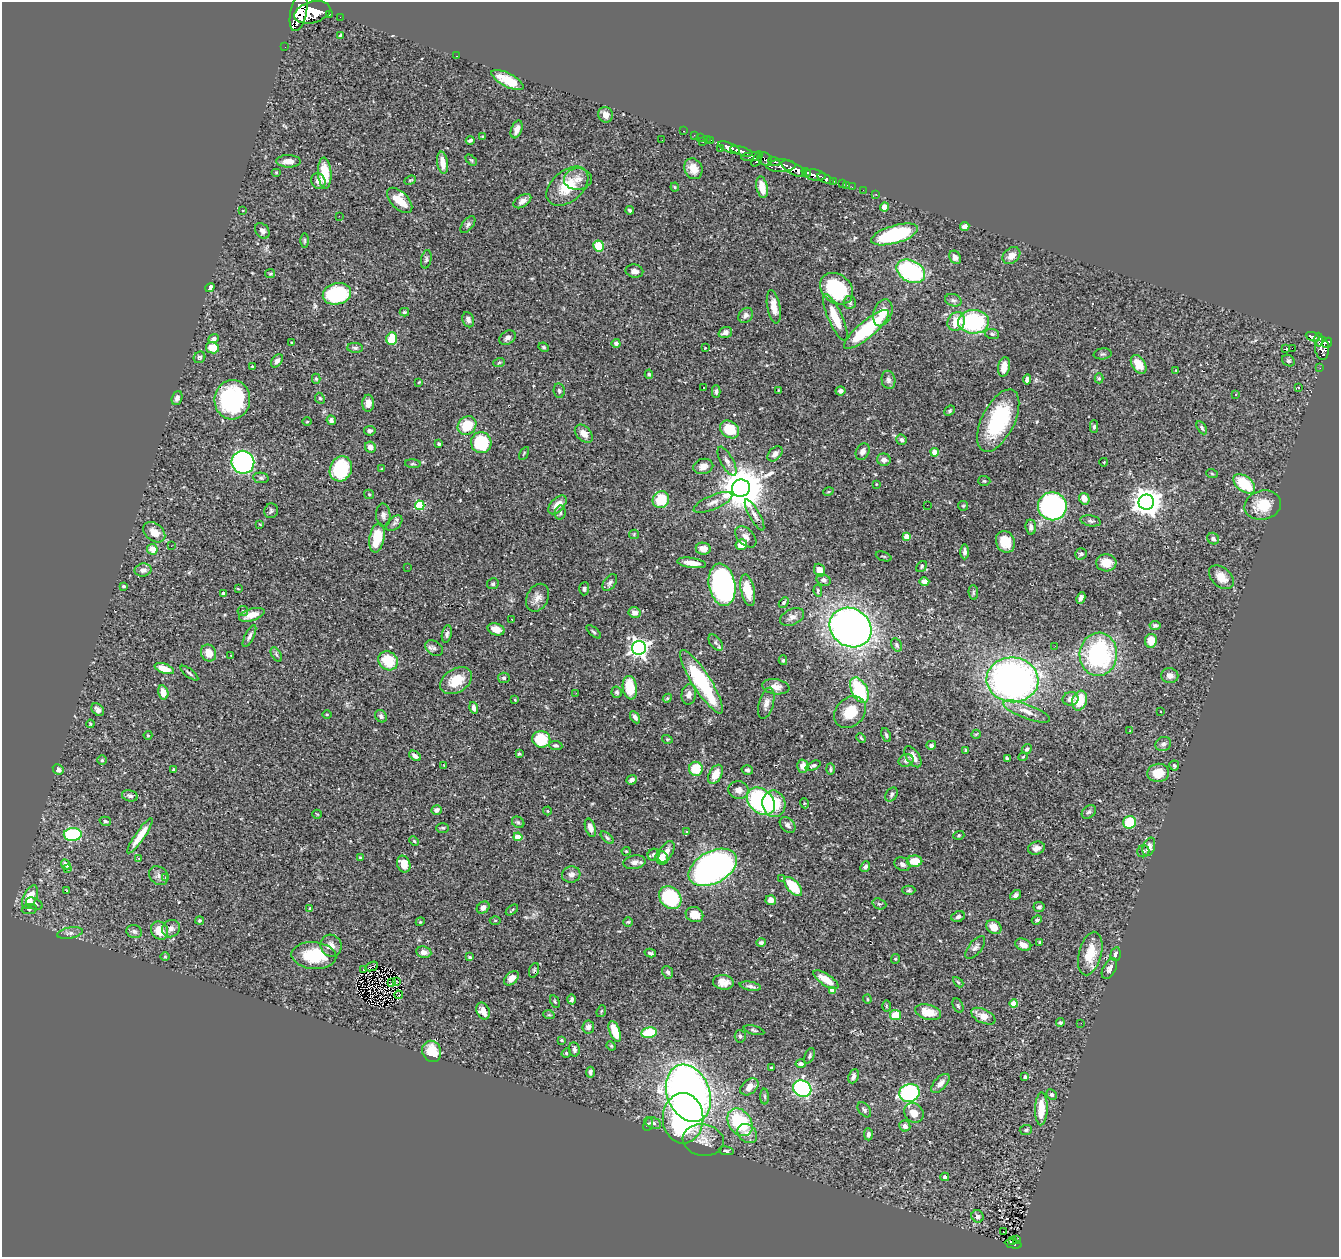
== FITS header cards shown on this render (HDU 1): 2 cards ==
NAXIS1  =                 1337
NAXIS2  =                 1255

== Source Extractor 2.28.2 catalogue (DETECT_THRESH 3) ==
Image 1337 x 1255 px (HDU 1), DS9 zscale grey, 1 PNG px = 1 image px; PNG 1341 x 1259 px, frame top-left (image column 1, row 1255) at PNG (2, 2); each listed source drawn as its Kron ellipse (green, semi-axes under 4 px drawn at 4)
Background 0.794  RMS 0.028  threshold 0.0855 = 3 sigma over >= 5 px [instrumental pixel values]
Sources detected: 450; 2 with non-positive FLUX_AUTO (blend fragments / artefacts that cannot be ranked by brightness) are neither listed nor drawn; the other 448 listed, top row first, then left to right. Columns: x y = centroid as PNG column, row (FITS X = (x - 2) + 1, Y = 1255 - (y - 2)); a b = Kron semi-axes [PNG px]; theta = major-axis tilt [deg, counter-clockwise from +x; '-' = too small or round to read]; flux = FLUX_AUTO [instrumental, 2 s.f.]
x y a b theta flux
299 12 19 8 78 5700
312 12 18 10 15 7100
329 14 3 3 - 100
340 17 2 2 - 11
340 35 3 2 - 1.7
285 47 2 2 - 9.1
456 56 3 2 - 2.5
508 80 18 7 -27 45
605 115 8 7 - 11
517 129 9 5 70 12
684 131 3 2 - 23
694 135 2 2 - 12
482 136 3 3 - 2
700 137 2 2 - 12
707 139 2 2 - 17
470 140 4 3 - 4
662 140 2 2 - 1.1
710 140 3 2 - 26
703 142 2 2 - 45
729 148 12 4 -21 1800
720 149 3 2 - 22
741 151 12 3 -17 1400
751 157 10 4 6 620
757 159 8 3 61 640
765 159 8 6 -39 520
471 160 7 4 -43 2.4
288 161 12 6 -1 16
774 161 6 3 -22 490
443 163 11 5 -82 20
781 166 14 6 2 1600
693 169 11 8 -65 19
794 169 14 5 -28 3100
276 172 5 3 - 1.6
806 172 5 3 - 510
325 173 15 6 -87 62
815 175 11 5 -8 1700
578 179 14 11 3 16
826 179 9 4 -25 380
410 180 6 3 22 1.9
318 181 8 7 - 9.2
833 181 3 3 - 130
842 184 4 3 - 59
847 185 2 2 - 1.6
567 186 24 15 40 62
675 187 4 4 - 1.9
762 187 11 5 -78 28
852 187 2 2 - 11
863 190 2 2 - 7.2
876 194 2 2 - 6.8
400 200 15 8 -45 40
522 201 10 6 32 9.1
884 207 4 4 - 15
243 210 3 2 - 1.7
630 210 4 3 - 3.7
339 216 2 2 - 28
468 225 10 5 51 5.5
965 227 5 4 - 11
262 231 8 6 -50 7.1
895 234 24 9 16 150
305 240 7 3 -90 2.4
599 246 5 5 - 50
1011 256 10 7 40 17
955 257 7 5 -59 8
426 259 9 5 79 4.3
634 271 9 6 -11 9
911 271 15 10 -28 230
270 274 5 4 - 2.1
210 288 5 4 - 11
837 289 18 14 -40 140
337 294 14 10 12 160
953 300 8 6 -18 5.1
850 302 6 6 - 4.3
774 307 17 6 -80 19
404 312 4 3 - 2.8
883 313 14 9 70 28
746 315 8 6 46 7.6
835 318 25 7 -66 50
468 320 8 5 -70 6
956 322 10 8 57 38
973 322 15 12 -2 180
866 329 29 8 40 160
725 332 7 5 19 9.1
992 334 7 5 -11 4.2
1313 337 7 3 -20 210
507 338 9 6 33 8.2
214 339 5 4 - 5.2
392 339 6 5 - 52
1319 340 7 3 88 280
292 343 3 2 - 1.9
616 343 4 4 - 4.9
1327 343 5 4 - 540
544 347 5 3 - 2.5
212 348 6 5 - 34
355 348 8 5 -2 4.4
705 348 2 2 - 1.1
1292 348 2 2 - 520
1322 348 12 7 -86 780
1285 349 3 3 - 62
1103 354 9 5 7 3.6
199 357 6 5 - 3.3
277 361 7 5 51 6.9
1288 361 7 5 -35 3.2
499 363 6 3 20 2.2
1139 364 10 6 -57 25
252 367 4 3 - 2.5
1004 367 10 6 78 19
1320 368 2 2 - 6.6
1176 370 3 2 - 1.2
649 374 4 4 - 2.4
1099 378 5 4 - 3.1
316 379 5 4 - 3.3
1027 379 5 4 - 6.4
888 380 9 6 -78 7.3
419 382 4 3 - 1.4
704 388 3 2 - 2.4
1298 388 3 2 - 2.3
778 390 4 2 - 1.3
559 391 7 5 -82 3.7
716 391 6 3 90 3.9
840 391 5 4 - 6.1
1235 394 2 2 - 1.7
177 398 7 5 71 7.8
320 398 6 4 -65 3
232 400 20 18 84 200
368 403 8 6 87 14
950 411 6 4 41 3.4
331 420 5 4 - 5.3
998 421 34 16 63 160
307 422 5 3 - 1.7
467 425 10 8 47 55
1094 427 6 4 89 3.6
1202 428 7 4 -61 3.6
730 429 10 8 -38 50
370 431 6 4 9 5.2
584 434 10 7 -45 17
901 440 5 5 - 5.6
481 443 10 10 - 110
439 444 4 3 - 3.3
370 447 6 5 - 11
863 452 9 6 60 9.3
935 452 4 4 - 42
524 453 7 3 57 1.9
775 454 9 6 44 10
884 460 7 6 - 11
727 461 16 6 -62 9.9
243 462 11 11 - 550
1104 462 4 3 - 1.4
413 464 8 3 -4 2.5
703 466 10 7 13 12
341 469 13 11 65 130
382 469 4 3 - 1.7
1212 474 6 3 -20 2
261 478 8 5 -10 3.8
984 481 6 5 - 2.7
876 484 3 3 - 1.6
1244 484 12 7 -38 73
741 488 9 8 - 7700
828 492 5 3 - 1.7
369 494 5 4 - 2.2
1084 499 6 5 - 20
661 500 9 8 - 67
713 502 21 7 23 15
1146 502 8 7 - 2500
420 505 5 4 - 100
557 505 11 6 47 18
927 505 2 2 - 2.4
1263 505 18 14 15 50
963 506 5 5 - 2.3
1052 506 14 14 - 350
271 511 7 6 - 4.4
560 513 7 5 79 3.9
383 515 12 7 -87 8.2
755 515 18 5 -61 8.9
1091 521 10 5 -10 4.6
394 523 9 6 44 5.9
260 524 4 3 - 1.6
1031 527 7 5 -85 7.1
154 532 12 8 -37 23
634 534 5 4 - 2
746 537 13 8 -46 11
907 537 4 4 - 33
377 538 15 7 80 63
1213 539 6 5 - 5.3
1005 542 11 9 -67 38
741 544 6 5 - 22
171 546 2 2 - 3
152 549 5 5 - 19
703 549 7 6 - 16
965 552 7 4 89 5.9
1081 554 6 5 - 5.8
884 556 8 2 -21 2.1
692 563 15 5 -8 19
1106 563 10 8 -4 25
922 566 6 4 53 3.4
407 567 3 2 - 3.2
143 570 8 6 11 8.4
820 570 7 5 -68 19
1221 577 14 9 -42 25
824 580 7 5 -27 6.6
924 582 5 4 - 11
610 583 9 5 53 5.3
493 584 6 5 - 3.3
722 585 21 13 -80 480
124 586 4 3 - 2.6
238 589 3 2 - 1.4
584 589 6 5 - 4.2
748 590 16 7 -77 45
818 591 6 4 -84 3
973 592 7 4 -85 3.4
224 594 4 4 - 6.6
537 598 14 11 65 15
1081 598 6 4 63 7.3
784 603 6 4 51 2.6
243 611 5 5 - 3.4
635 612 6 5 - 12
252 615 13 6 18 23
792 617 13 8 24 11
512 619 3 2 - 3.3
1155 625 5 4 - 5.2
850 627 22 19 -34 1000
496 629 9 5 -19 18
594 632 9 3 -41 3.1
447 634 9 5 78 4.9
249 636 12 4 64 6
1151 641 7 6 - 29
716 642 9 5 -53 5.7
897 645 7 5 -62 4
1055 646 2 2 - 3.6
434 648 9 6 -35 6.4
639 648 7 7 - 750
209 653 9 7 -62 22
276 654 8 4 -59 4
1098 654 22 18 85 270
231 655 2 2 - 1.2
783 660 5 4 - 2.5
388 661 10 9 - 63
164 669 10 4 -20 31
189 673 11 4 -37 4.3
1170 676 8 7 - 11
504 678 6 5 - 4.7
1012 680 26 22 -6 850
456 681 17 11 32 43
702 682 37 9 -58 170
776 687 13 7 -9 16
630 688 12 7 -82 46
859 690 14 8 -64 120
163 692 7 5 -77 17
617 692 5 5 - 3.8
576 693 3 2 - 5
689 694 10 7 79 11
667 698 4 4 - 2.5
1071 699 8 7 - 8.7
515 700 4 3 - 1.5
1080 701 10 7 71 45
766 703 16 7 75 12
474 708 6 4 -73 7.7
98 710 7 5 -44 6.6
1027 711 24 7 -21 20
1161 711 3 2 - 1.3
850 712 18 14 46 48
327 714 5 3 - 2
381 716 6 5 - 5
635 717 6 4 -60 7.5
90 724 4 3 - 1.9
1130 731 3 3 - 1.3
976 734 5 2 - 1.8
148 735 4 4 - 1.6
886 735 7 4 -68 3.8
861 738 5 3 - 2
541 739 9 8 - 82
667 739 5 3 - 1.7
1163 744 8 7 - 6.2
556 745 7 4 -6 3.8
931 745 5 4 - 4.7
1027 749 6 4 44 4.2
966 750 4 3 - 3
519 754 3 3 - 2.6
415 756 6 4 -33 8.2
913 757 12 6 -56 15
1023 757 4 3 - 2.1
1007 759 4 3 - 4.6
102 760 4 4 - 2.9
906 760 7 6 - 7.2
444 765 3 2 - 1.3
803 766 6 5 - 16
813 766 8 4 24 4.3
1174 766 5 5 - 2.9
58 769 6 5 - 8.7
696 769 7 7 - 48
830 769 6 3 -89 2.9
174 770 3 3 - 4.9
747 770 6 4 -16 4.2
1158 773 11 9 9 34
715 774 10 6 63 25
632 780 5 4 - 7.3
738 790 10 9 - 12
892 795 7 5 57 4.7
130 796 8 5 -12 6.6
761 801 16 11 -42 250
804 803 5 3 - 1.9
774 804 13 11 -79 72
437 810 5 4 - 6.9
547 811 4 4 - 2
1089 812 8 5 42 4.4
317 814 5 2 - 1.4
105 821 6 4 -16 2.9
518 822 7 5 -37 3.7
1129 822 6 6 - 54
788 825 9 6 -45 6
443 828 6 4 0 2.9
590 828 9 5 -72 12
687 831 3 3 - 2.6
73 834 9 6 3 190
959 835 5 4 - 2.5
140 836 21 5 55 29
518 837 4 4 - 36
607 838 8 4 -42 3.4
414 841 5 4 - 2.2
1149 847 9 6 70 15
1036 848 8 6 16 9.8
626 851 4 4 - 2
1143 851 6 6 - 4.9
666 852 12 6 60 12
654 855 6 5 - 5.7
360 857 3 3 - 1.9
139 858 3 3 - 4.7
662 858 7 6 - 22
914 861 8 5 1 36
635 862 11 7 10 11
66 864 5 3 - 4.8
404 864 8 6 -69 22
902 864 8 6 -29 6.9
713 867 26 16 28 1100
865 867 6 4 51 5.5
67 868 3 3 - 3.4
571 874 9 8 - 9.6
159 876 10 8 -44 7.9
165 878 4 3 - 4.1
782 878 3 2 - 2
793 886 11 6 -49 59
909 890 6 4 0 3.4
67 891 3 3 - 2.7
1015 895 6 4 36 5.2
30 897 13 6 65 38
670 898 12 10 -46 150
771 900 5 5 - 13
34 904 9 5 -24 6.4
879 904 7 5 -20 3.1
483 907 7 5 39 7.3
1039 907 5 5 - 5
310 908 4 4 - 1.8
29 909 7 5 10 3.8
512 910 7 2 36 2
694 915 9 7 -21 21
958 916 7 5 23 5.1
200 920 4 4 - 2.5
1037 920 5 4 - 4.3
495 921 5 3 - 2.2
420 922 4 3 - 1.7
628 922 5 4 - 2.4
994 927 8 6 -36 17
171 929 9 8 - 8.7
159 931 9 8 - 30
134 932 8 6 -19 5.2
70 933 13 5 10 6.7
761 942 4 3 - 4.1
1040 942 3 3 - 2.2
1023 945 8 5 -22 14
331 946 11 10 - 12
975 947 13 6 51 6.9
424 952 8 6 -8 11
650 953 6 3 -14 4.1
1090 953 22 11 75 43
1116 954 7 5 74 6.5
314 956 22 13 -5 79
165 957 5 3 - 1.5
470 957 4 3 - 9.1
895 959 5 4 - 2.3
372 966 7 2 25 2.4
1109 968 11 6 62 8.2
364 970 3 2 - 1.2
534 970 7 4 69 3
668 972 6 5 - 4.4
512 978 8 5 44 11
826 980 14 5 -33 29
396 981 3 2 - 2.3
392 982 3 2 - 1.3
723 982 10 7 -9 17
958 982 6 3 -45 2.3
750 986 11 4 -10 5.8
832 990 4 4 - 18
399 995 4 3 - 2.6
572 999 5 4 - 4
867 999 4 4 - 2
555 1002 7 4 -63 2.8
1014 1004 4 4 - 53
886 1006 6 4 -89 2.1
958 1006 7 5 -63 3
483 1011 9 6 -64 18
601 1011 6 4 69 2.2
928 1012 13 7 -14 34
549 1015 6 3 -17 2.2
895 1015 5 5 - 35
983 1016 13 7 -25 21
1060 1022 4 3 - 3.5
1081 1023 2 2 - 4.5
588 1027 6 6 - 7.4
754 1030 10 3 -14 3.6
615 1031 11 5 -69 38
649 1033 7 5 10 68
740 1036 6 5 - 4.6
562 1040 3 2 - 2.2
611 1046 5 4 - 2.4
574 1049 7 5 -79 6
432 1051 11 9 -67 42
566 1053 5 4 - 2.3
809 1056 8 4 65 4
801 1064 5 4 - 7.3
771 1067 4 3 - 1.9
590 1072 5 3 - 5
854 1076 7 5 68 6.7
1025 1077 4 4 - 4.5
940 1083 12 6 47 9.6
749 1087 10 7 38 15
802 1089 9 8 - 270
688 1093 30 21 -68 1600
909 1093 10 9 - 220
1052 1095 5 4 - 4.3
765 1097 8 4 -88 3.5
1041 1109 16 6 88 36
864 1110 8 5 -51 4.5
914 1113 10 9 - 21
683 1118 25 20 90 340
740 1122 15 11 -55 130
653 1123 9 5 -21 5.5
648 1125 7 4 69 3.1
905 1126 5 5 - 8.2
1026 1130 6 5 - 3.1
747 1134 11 8 -43 12
868 1134 6 4 -88 6.7
703 1140 20 16 -8 28
726 1151 7 3 -11 2.8
945 1177 4 4 - 7.5
978 1216 6 6 - 6.3
1004 1232 3 2 - 2.3
1016 1239 2 2 - 11
1013 1241 3 2 - 21
1013 1244 8 4 -12 160
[2 non-positive-flux detections neither listed nor drawn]